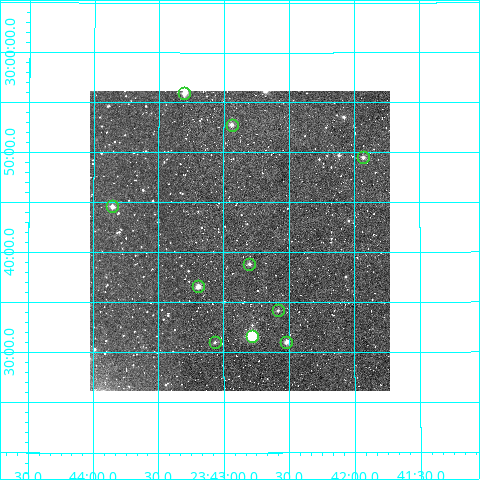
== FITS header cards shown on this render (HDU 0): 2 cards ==
NAXIS1  =                  300
NAXIS2  =                  300

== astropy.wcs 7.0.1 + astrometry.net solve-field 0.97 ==
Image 300 x 300 px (HDU 0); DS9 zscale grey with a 90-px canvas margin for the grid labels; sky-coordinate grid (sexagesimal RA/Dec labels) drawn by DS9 from the SOLVED WCS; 10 Tycho-2 reference stars matched to detected sources circled (green)
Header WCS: RA---TAN/DEC--TAN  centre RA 23:42:53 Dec +29:41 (355.72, +29.69 deg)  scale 6 arcsec/px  FOV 30.0' x 30.0'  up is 0 deg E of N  parity normal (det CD < 0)
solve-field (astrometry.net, Tycho-2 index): VERIFIED the header's WCS against the Tycho-2 star catalogue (verified at 2 index scales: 7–10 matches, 0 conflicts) and refined it, rather than solving blind
Solved WCS: RA---TAN-SIP/DEC--TAN-SIP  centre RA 23:42:53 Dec +29:41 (355.72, +29.69 deg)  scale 5.99 arcsec/px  FOV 30.0' x 30.0'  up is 0 deg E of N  parity normal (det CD < 0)
The solver's refit moves the header's centre by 1.5 arcsec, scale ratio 0.999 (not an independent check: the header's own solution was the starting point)
Tycho-2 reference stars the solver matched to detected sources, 10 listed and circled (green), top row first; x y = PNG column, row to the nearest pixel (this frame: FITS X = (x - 94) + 1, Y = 300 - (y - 91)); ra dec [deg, ICRS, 3 dp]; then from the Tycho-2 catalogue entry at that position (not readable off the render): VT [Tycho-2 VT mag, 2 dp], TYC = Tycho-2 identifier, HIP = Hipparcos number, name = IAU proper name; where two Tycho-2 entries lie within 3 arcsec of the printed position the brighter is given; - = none
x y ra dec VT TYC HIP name
188 93 355.827 +29.932 10.70 2257-765-1 - -
236 125 355.734 +29.879 11.86 2257-734-1 - -
367 157 355.483 +29.825 11.77 2257-1494-1 - -
116 206 355.964 +29.743 11.00 2257-644-1 - -
253 264 355.701 +29.647 12.55 2257-609-1 - -
202 286 355.798 +29.610 10.74 2257-666-1 - -
282 310 355.646 +29.570 12.02 2257-715-1 - -
256 336 355.696 +29.527 9.09 2257-782-1 - -
219 342 355.767 +29.517 12.46 2257-793-1 - -
290 342 355.630 +29.517 11.50 2257-794-1 - -